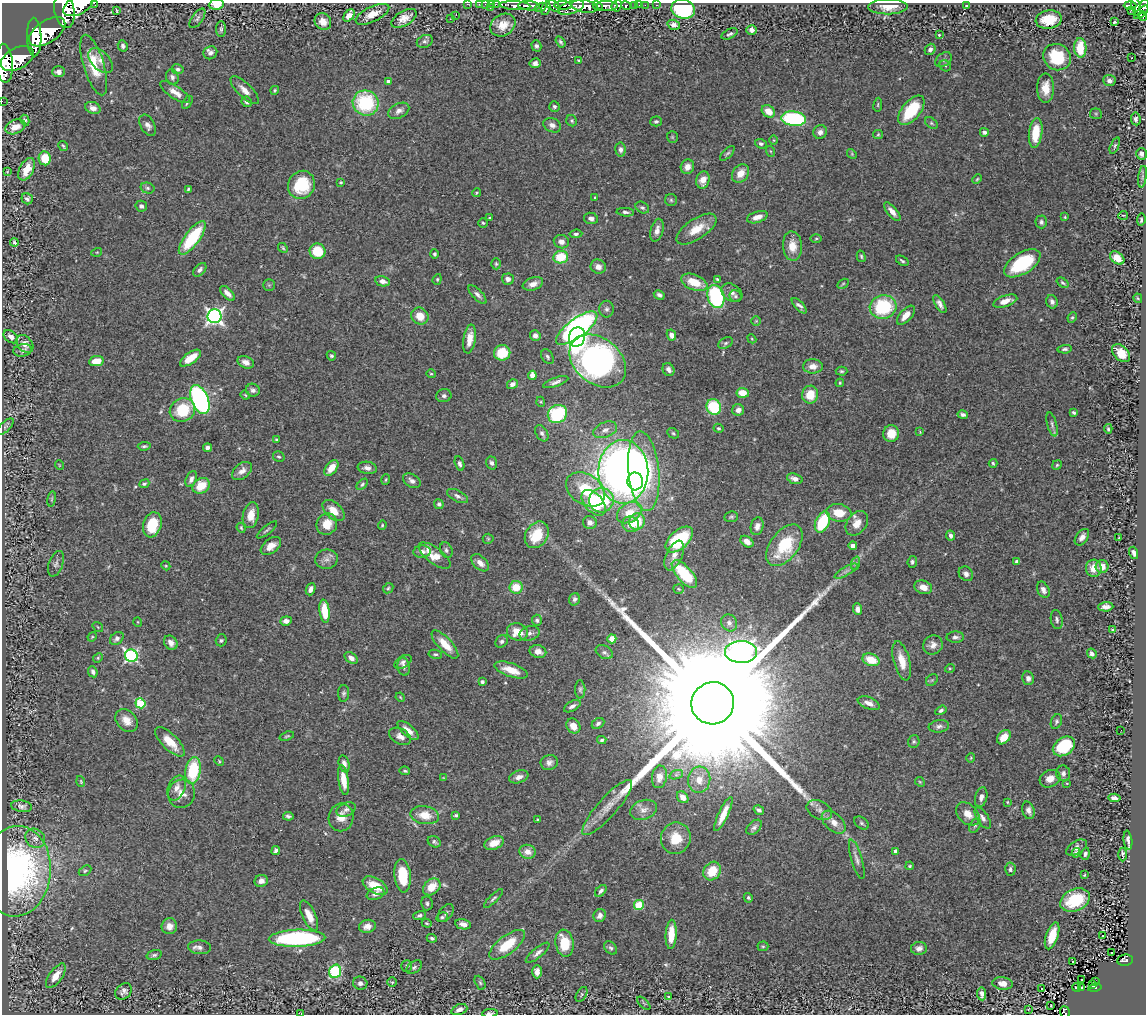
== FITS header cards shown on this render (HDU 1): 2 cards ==
NAXIS1  =                 1144
NAXIS2  =                 1012

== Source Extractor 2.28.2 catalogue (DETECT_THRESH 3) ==
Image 1144 x 1012 px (HDU 1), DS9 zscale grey, 1 PNG px = 1 image px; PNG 1148 x 1016 px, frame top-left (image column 1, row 1012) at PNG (2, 3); each listed source drawn as its Kron ellipse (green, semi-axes under 4 px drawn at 4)
Background 0.846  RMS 0.044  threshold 0.131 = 3 sigma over >= 5 px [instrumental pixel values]
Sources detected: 501; of the 501, the 500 brightest by FLUX_AUTO listed and drawn (1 fainter detections omitted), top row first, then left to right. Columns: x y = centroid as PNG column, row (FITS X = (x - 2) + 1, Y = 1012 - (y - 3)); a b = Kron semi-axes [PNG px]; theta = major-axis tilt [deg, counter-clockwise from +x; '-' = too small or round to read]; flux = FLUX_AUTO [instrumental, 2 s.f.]
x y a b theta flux
94 3 3 2 - 43
216 4 8 5 6 49
467 4 3 2 - 12
479 4 2 2 - 13
492 4 4 3 - 14
496 4 2 2 - 14
486 5 4 3 - 67
563 5 8 3 -4 620
635 5 3 3 - 69
639 5 2 2 - 12
645 5 2 2 - 19
657 5 3 2 - 23
1130 5 6 3 -2 220
78 6 16 9 26 6000
515 6 15 4 -3 1800
529 6 11 4 -4 2200
553 6 8 4 -35 840
585 6 13 6 -9 4200
598 6 5 3 - 760
607 6 11 5 -2 2100
617 6 6 5 - 300
626 6 5 3 - 370
967 6 4 3 - 4.7
541 7 6 4 22 560
571 7 13 6 18 1500
888 7 19 7 1 41
1136 7 9 4 -74 520
1144 7 7 4 78 400
490 8 3 2 - 87
546 8 7 4 73 690
683 9 12 9 -14 260
64 10 17 10 -80 7100
1131 10 3 2 - 9.1
116 11 3 2 - 2.6
1141 12 9 3 42 460
372 14 18 7 25 38
456 15 3 2 - 3.2
349 16 7 4 51 22
1143 16 5 4 - 290
197 18 11 5 54 8.7
404 18 14 7 30 27
450 19 3 2 - 4.3
1049 20 13 9 9 81
323 21 9 8 - 29
1114 22 4 3 - 11
503 25 13 10 33 37
674 25 6 5 - 15
221 29 8 5 90 5.7
752 30 5 5 - 14
47 32 20 11 33 7800
730 34 9 4 26 7.1
939 35 4 4 - 3.1
34 37 19 7 -88 6200
425 41 8 6 24 8.3
561 42 6 4 -57 5.3
123 46 6 5 - 6.9
536 46 6 5 - 6.9
1080 48 10 6 -87 91
930 49 6 5 - 8.2
210 53 7 6 - 11
1057 57 14 12 -36 130
1132 58 2 2 - 2.1
17 59 18 10 28 6800
579 60 3 2 - 3.3
944 60 9 6 37 9.1
101 61 15 9 -47 22
4 63 19 8 -85 6500
535 63 5 5 - 9.8
94 65 31 10 -73 83
945 66 6 5 - 5.2
178 69 6 5 - 7.5
59 72 6 5 - 13
172 77 8 6 -75 9.9
1109 80 6 5 - 11
388 82 4 3 - 14
1045 88 15 8 -90 40
245 90 18 7 -44 25
275 90 4 4 - 3.7
175 92 17 6 -34 24
2 101 2 2 - 11
187 102 7 3 57 4.9
247 102 5 5 - 10
366 103 13 12 - 210
878 105 7 3 81 3.5
554 106 5 5 - 6.2
93 108 8 5 -23 18
911 110 17 9 51 140
399 111 11 7 27 14
768 111 7 5 -39 33
1096 114 6 5 - 4.8
794 119 12 7 -6 330
1136 119 6 5 - 9.6
25 120 5 4 - 5.6
572 121 6 5 - 5
656 121 6 5 - 5.7
931 123 7 4 -36 4.9
148 125 11 7 -60 15
552 125 9 6 -25 13
15 127 10 6 23 31
820 132 7 6 - 14
984 132 4 4 - 7.8
1036 133 15 6 83 79
878 134 5 4 - 3.6
672 137 6 5 - 3.6
774 140 4 3 - 2.5
761 144 6 4 -19 6.7
63 146 5 3 - 3.6
1115 146 8 4 66 4.9
620 149 7 5 -83 11
770 151 5 3 - 3
727 153 9 4 45 5.9
852 154 5 4 - 3.2
1141 154 6 5 - 10
45 158 7 6 - 69
687 167 7 6 - 20
27 169 12 7 62 50
7 172 3 2 - 2
740 173 10 7 51 36
1142 177 11 4 81 6.4
977 179 5 4 - 3.6
703 180 9 6 74 26
341 182 3 2 - 3.1
301 185 14 13 - 130
147 188 7 5 -16 6.4
188 189 4 3 - 4.3
476 193 4 3 - 2.8
595 198 4 3 - 3.3
27 199 6 5 - 5.7
671 200 6 6 - 5.3
141 206 6 5 - 7.5
642 208 7 5 -29 6.3
625 212 9 4 -4 7.7
892 212 11 5 -50 20
1123 215 5 2 - 2.7
757 217 11 5 18 21
1065 217 3 3 - 2.6
490 218 3 3 - 4.1
591 218 7 5 -13 10
1141 220 6 4 82 5.5
1041 222 6 5 - 7.2
483 223 5 5 - 4.3
696 229 23 10 34 53
657 230 12 6 75 18
576 234 6 4 6 5.9
192 238 20 7 53 170
816 238 6 4 1 4
14 242 4 3 - 4.7
561 242 7 6 - 15
792 246 14 9 -85 38
283 248 5 4 - 3.7
317 251 8 7 - 88
97 252 5 3 - 2.7
434 254 4 4 - 5.1
861 256 6 4 -75 4.7
561 257 7 6 - 86
1117 258 8 5 -40 39
902 261 7 3 -34 5
1022 263 20 10 32 200
496 264 5 4 - 4.1
598 267 8 7 - 19
200 270 8 5 47 9.4
437 279 5 4 - 4.1
508 279 6 5 - 11
717 279 4 3 - 3.4
383 281 7 5 -12 18
694 282 14 7 -21 61
1063 283 6 3 -38 5
533 284 10 6 19 22
843 284 6 4 30 3.7
269 285 5 5 - 4.3
227 293 9 4 -45 16
732 293 11 8 -33 15
477 294 12 5 -45 11
659 295 6 4 -30 9.8
736 296 6 5 - 5.8
716 297 12 8 -74 290
1138 298 5 3 - 3
1005 301 12 5 18 33
1052 302 7 5 -68 9.7
940 304 10 4 -60 13
799 306 10 4 -46 9.6
883 307 13 12 - 200
607 309 8 7 - 9.2
906 315 11 6 48 28
214 316 7 7 - 1000
420 316 9 8 - 42
1072 317 5 4 - 4.2
756 321 5 5 - 3.7
577 328 25 9 37 660
671 335 6 4 -63 18
535 336 5 5 - 12
11 337 8 5 -37 15
577 337 10 8 72 520
470 339 14 6 81 32
752 339 5 3 - 3.1
726 343 8 5 27 6.7
25 344 10 7 -48 22
1065 349 7 4 4 6.7
23 350 9 6 9 9.9
502 353 8 7 - 76
1121 353 10 7 -44 39
331 356 5 4 - 5.3
547 357 8 5 -59 6.5
190 358 12 5 35 45
96 361 7 5 9 36
598 361 31 22 -39 1200
246 362 8 6 -21 15
813 366 10 7 0 20
668 370 7 5 -60 11
842 371 6 4 -2 4.7
431 374 5 4 - 3.3
532 375 4 4 - 24
556 382 13 4 20 12
840 383 4 4 - 3.1
512 384 6 4 32 12
253 390 7 6 - 8.8
743 393 6 5 - 40
245 395 5 3 - 3
810 395 9 8 - 52
444 396 8 6 11 8.8
200 400 15 8 -67 710
541 402 5 3 - 2.8
714 407 8 7 - 150
182 410 13 11 29 110
738 410 6 6 - 16
1074 413 4 3 - 4.6
557 414 10 8 32 210
963 415 5 4 - 7.5
1052 424 12 5 -75 10
5 427 11 5 45 6.1
718 428 5 4 - 4.3
1108 429 5 4 - 3.8
605 430 12 7 22 16
920 432 4 3 - 2.5
542 433 9 6 -58 9.1
673 433 6 5 - 4.5
891 433 8 8 - 47
276 439 3 3 - 3.2
144 446 6 3 6 4.7
207 448 4 4 - 11
279 457 6 5 - 5
492 463 6 5 - 8.9
993 463 4 3 - 4.5
459 464 7 4 -75 8.9
59 465 5 3 - 2.1
1057 465 5 4 - 4
331 468 9 5 52 37
367 468 9 6 -9 14
242 471 11 7 39 19
644 471 40 15 -85 510
623 472 32 25 -90 2000
191 479 8 5 66 11
795 479 8 5 -17 17
386 480 5 3 - 3.4
412 481 9 6 -32 12
635 481 9 8 - 160
144 484 5 4 - 4.8
362 484 7 4 46 5.5
201 486 9 7 37 58
586 489 21 15 -33 120
458 496 11 5 -26 10
52 499 8 4 81 4.3
601 500 12 12 - 170
594 503 15 9 -49 130
439 504 5 4 - 6.7
333 511 13 8 -43 35
629 513 13 9 32 47
839 513 12 8 -9 52
251 515 13 8 78 36
731 517 7 5 10 5.2
590 522 7 6 - 14
637 522 8 7 - 79
822 522 11 7 66 130
857 523 13 9 54 34
327 524 11 10 - 42
631 524 8 7 - 25
152 525 13 9 73 92
382 525 5 3 - 3.5
757 526 9 6 75 15
241 528 5 4 - 3.4
267 530 12 3 38 5.6
537 535 14 11 56 85
951 536 5 4 - 10
1082 537 9 5 53 16
1119 537 3 2 - 2
488 539 5 5 - 3.4
679 539 16 9 41 160
747 542 7 5 -37 19
784 545 24 14 53 140
271 546 11 7 37 27
853 546 4 4 - 16
446 550 8 6 -65 8.6
422 552 9 6 4 12
1134 553 6 3 -72 7.2
434 555 19 8 -37 65
674 555 16 8 65 24
327 559 11 9 9 17
1017 561 4 3 - 8.7
912 562 6 4 83 7.5
480 563 10 6 -43 21
856 563 7 4 70 6.3
56 564 13 7 70 11
166 566 5 3 - 3
1102 567 6 6 - 22
1094 568 8 8 - 32
846 571 13 4 30 12
684 574 17 7 -49 150
966 574 8 6 -47 12
516 587 6 6 - 58
923 587 9 6 -18 26
388 588 6 4 44 4.3
311 589 6 4 68 13
679 589 5 4 - 3.2
1043 590 9 6 -64 13
574 599 6 5 - 7.5
1106 607 7 4 4 13
857 609 6 4 -88 13
325 611 12 5 -83 82
537 620 5 5 - 6.3
1057 620 10 6 -80 8.7
286 621 6 4 5 13
138 622 5 3 - 2.2
729 623 9 7 -54 15
98 627 6 4 -36 3
1112 630 3 3 - 4.8
517 632 11 8 -15 54
529 633 10 7 14 14
92 637 5 4 - 3
955 637 9 5 1 9
117 638 7 5 39 11
612 639 4 4 - 28
221 640 6 5 - 5.7
502 641 7 5 44 6.3
171 643 7 6 - 17
445 644 18 7 -47 51
933 645 10 9 - 19
538 651 8 6 -13 22
604 652 9 6 -28 9.2
741 652 16 11 -1 2900
1092 653 5 4 - 6.9
435 654 7 4 -8 5.1
131 656 6 6 - 500
98 658 5 4 - 3.6
351 658 7 5 -36 14
871 660 9 6 -22 68
902 661 20 8 -75 45
403 662 9 5 32 9.4
404 667 9 6 -80 10
950 668 5 3 - 2.7
511 670 17 6 -19 48
93 672 5 4 - 9
1028 678 7 6 - 11
932 680 6 5 - 4.3
482 682 4 3 - 7.8
580 689 9 5 -89 6.5
344 693 8 5 89 6.9
400 697 5 3 - 3.1
140 703 5 5 - 160
713 703 21 21 - 300000
869 703 11 6 -21 21
572 706 9 5 29 12
941 710 6 4 33 6.4
126 721 13 9 -47 30
1056 721 8 5 68 6.2
598 723 6 5 - 7.5
573 726 8 6 -55 24
939 726 10 6 7 10
408 730 13 5 -41 22
1121 730 2 2 - 1.9
287 736 7 3 18 3.8
400 736 12 7 -28 17
1004 737 8 6 47 36
602 740 4 3 - 5
170 742 19 7 -45 50
914 742 6 5 - 5.9
1064 746 12 8 35 160
971 758 4 4 - 3
219 761 5 3 - 3
549 762 9 7 17 13
344 764 9 5 -77 14
193 770 13 7 80 150
405 771 5 3 - 4.3
1063 773 8 7 - 10
676 775 7 4 18 6.2
519 777 10 6 17 16
659 777 11 7 82 27
444 778 4 3 - 2.2
1050 779 11 8 27 26
344 780 15 5 -82 46
699 780 13 11 84 35
81 781 6 3 -72 2.9
920 782 5 4 - 3
1067 783 4 2 - 2.1
176 788 13 8 68 20
182 794 14 13 - 33
683 797 6 5 - 18
981 797 10 6 76 13
1114 798 6 4 -6 14
1007 802 3 3 - 2.6
22 806 10 5 -8 9.9
607 808 36 9 48 52
346 810 10 6 24 10
644 810 14 9 19 22
759 810 6 4 -34 7.9
819 810 13 9 -27 18
1028 810 9 6 -74 14
723 814 18 5 65 35
968 814 13 9 -45 29
425 815 14 9 -9 51
456 815 4 3 - 5.9
288 816 5 3 - 7.4
341 817 14 12 80 33
983 818 12 5 -57 13
537 819 4 3 - 2.6
834 822 14 8 -43 29
862 823 8 5 -37 6.6
975 825 8 5 61 6.5
754 827 9 6 43 8.7
35 838 10 9 - 16
676 838 16 14 73 58
1128 840 9 3 -83 8.9
434 842 7 5 -31 6.4
494 843 10 6 22 34
1076 848 11 6 31 15
276 850 4 3 - 8.2
895 851 3 3 - 9.2
527 852 8 7 - 24
1076 853 4 4 - 9.8
1085 854 6 4 72 7.1
1123 854 7 3 89 5.5
857 859 20 5 -73 15
910 866 4 3 - 3.3
1010 869 7 5 87 7.4
16 871 45 35 85 810
85 871 7 4 30 4.8
712 871 10 8 52 66
1084 875 4 4 - 3
403 876 17 8 -84 100
261 881 7 6 - 17
375 886 13 7 -29 58
432 887 10 7 42 50
601 891 7 4 49 7.7
376 894 9 6 22 14
748 898 5 4 - 5
493 899 12 3 45 6.2
1075 900 15 11 23 140
427 903 7 6 - 6.3
639 905 5 5 - 83
446 913 10 6 54 9.5
419 915 6 4 18 7.3
600 915 7 6 - 13
309 916 16 6 -65 35
442 917 6 4 27 5.8
427 923 5 4 - 3
463 924 8 5 -12 15
169 926 8 7 - 21
367 926 8 6 15 19
671 934 15 5 87 58
1103 935 3 3 - 27
1052 936 14 6 71 51
297 938 28 8 2 440
432 938 5 4 - 5.8
565 943 13 9 -80 85
507 945 21 9 38 87
763 946 5 5 - 4.2
199 947 11 7 -4 13
611 948 7 5 -48 6.8
919 948 8 6 9 12
538 953 15 5 40 12
1112 953 3 2 - 5.7
154 955 7 4 15 6
1125 960 8 5 8 140
1073 962 3 3 - 36
407 966 6 5 - 4.4
414 967 9 5 37 7.4
335 971 7 5 71 310
537 972 7 5 -90 19
56 976 14 6 54 34
1081 979 3 3 - 7.9
392 982 5 5 - 4.2
1095 982 3 3 - 11
360 983 7 6 - 12
480 983 7 4 -63 5.1
1003 983 10 6 -6 26
1093 985 3 2 - 15
1076 987 4 2 - 2.1
1042 988 3 3 - 17
1081 988 3 3 - 4.4
1095 988 7 4 11 91
124 991 9 7 42 11
581 994 8 5 60 5.7
982 994 6 4 -84 14
668 996 3 2 - 2.5
644 1003 8 3 -45 3.3
1051 1006 3 2 - 4
1028 1009 4 2 - 1.9
459 1010 8 5 20 15
1065 1012 6 5 - 40
301 1013 4 2 - 1.9
490 1013 8 3 7 7.9
At the frame edge (FLAGS 8, measured only in part): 15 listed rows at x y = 94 3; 216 4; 467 4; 479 4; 492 4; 496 4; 486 5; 78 6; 515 6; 1144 7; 4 63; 2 101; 1065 1012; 301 1013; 490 1013
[1 fainter detection neither listed nor drawn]